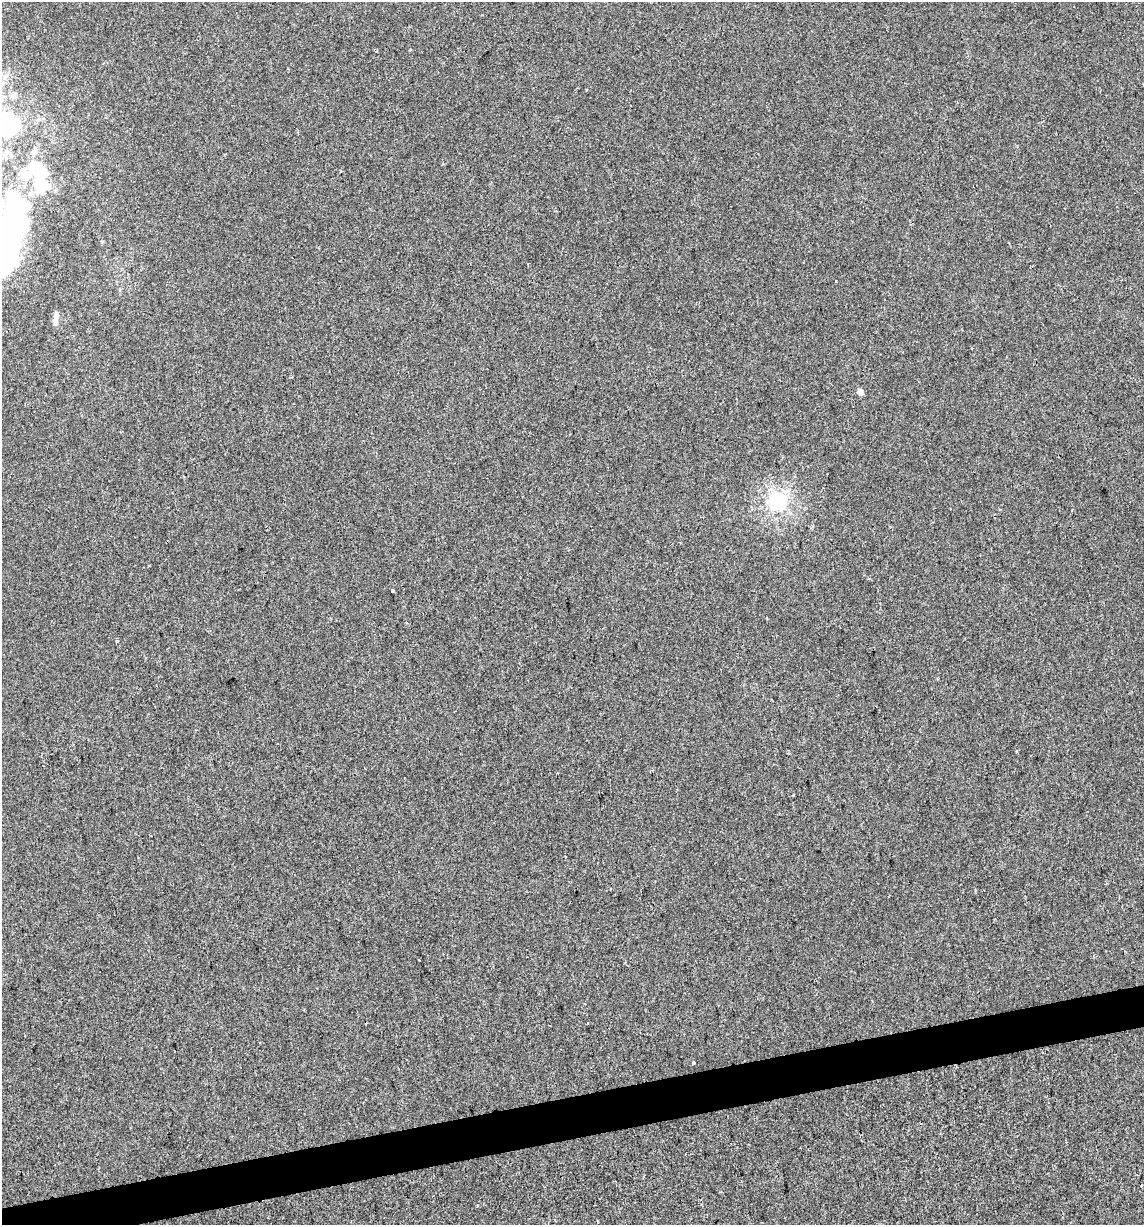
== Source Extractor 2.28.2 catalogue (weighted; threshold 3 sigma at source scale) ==
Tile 7 of 4 x 4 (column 3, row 2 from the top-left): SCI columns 2313-3454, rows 2448-3670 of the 4671 x 4894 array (HDU 1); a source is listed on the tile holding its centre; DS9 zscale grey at full resolution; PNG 1146 x 1227 px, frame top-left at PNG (2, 2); no overlay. Shown black and unused: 3% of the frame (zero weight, under 2 of 3 exposures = <1% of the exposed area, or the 3 px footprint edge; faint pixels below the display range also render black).
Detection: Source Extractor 2.28.2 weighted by HDU 2 'WHT'; one run over the whole footprint, this tile lists its part. Background -4.44e-04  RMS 0.0042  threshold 0.0188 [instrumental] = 3 sigma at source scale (4.5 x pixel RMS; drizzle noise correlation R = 1.50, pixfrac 1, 0.0396/0.0396 arcsec/px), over >= 5 px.
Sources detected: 20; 2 inside a brighter object's white glare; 1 cosmic-ray / hot-pixel residue — not listed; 3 inside a brighter listed object's ellipse — not listed separately; the other 14 listed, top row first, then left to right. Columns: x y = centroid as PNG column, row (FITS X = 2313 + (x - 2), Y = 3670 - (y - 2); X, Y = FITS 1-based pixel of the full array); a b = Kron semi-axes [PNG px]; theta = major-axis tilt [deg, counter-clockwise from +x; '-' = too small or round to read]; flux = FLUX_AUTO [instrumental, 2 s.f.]
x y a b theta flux
14 95 8 7 - 1.5
11 127 22 12 -33 47
340 172 3 2 - 0.35
10 224 104 36 76 130
56 315 13 7 84 2.1
860 392 5 4 - 3.7
777 502 6 6 - 150
149 566 3 2 - 0.36
392 591 4 3 - 3.8
117 641 3 3 - 0.51
419 960 3 2 - 0.65
587 1023 3 2 - 0.39
693 1063 3 3 - 1.3
598 1222 3 3 - 1.5
Isophote crosses this tile's border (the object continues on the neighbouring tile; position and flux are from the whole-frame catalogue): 2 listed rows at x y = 11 127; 10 224
Unlisted compact peaks at least as high as the median listed source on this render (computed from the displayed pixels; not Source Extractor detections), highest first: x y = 836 281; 1016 751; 586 90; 477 1206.